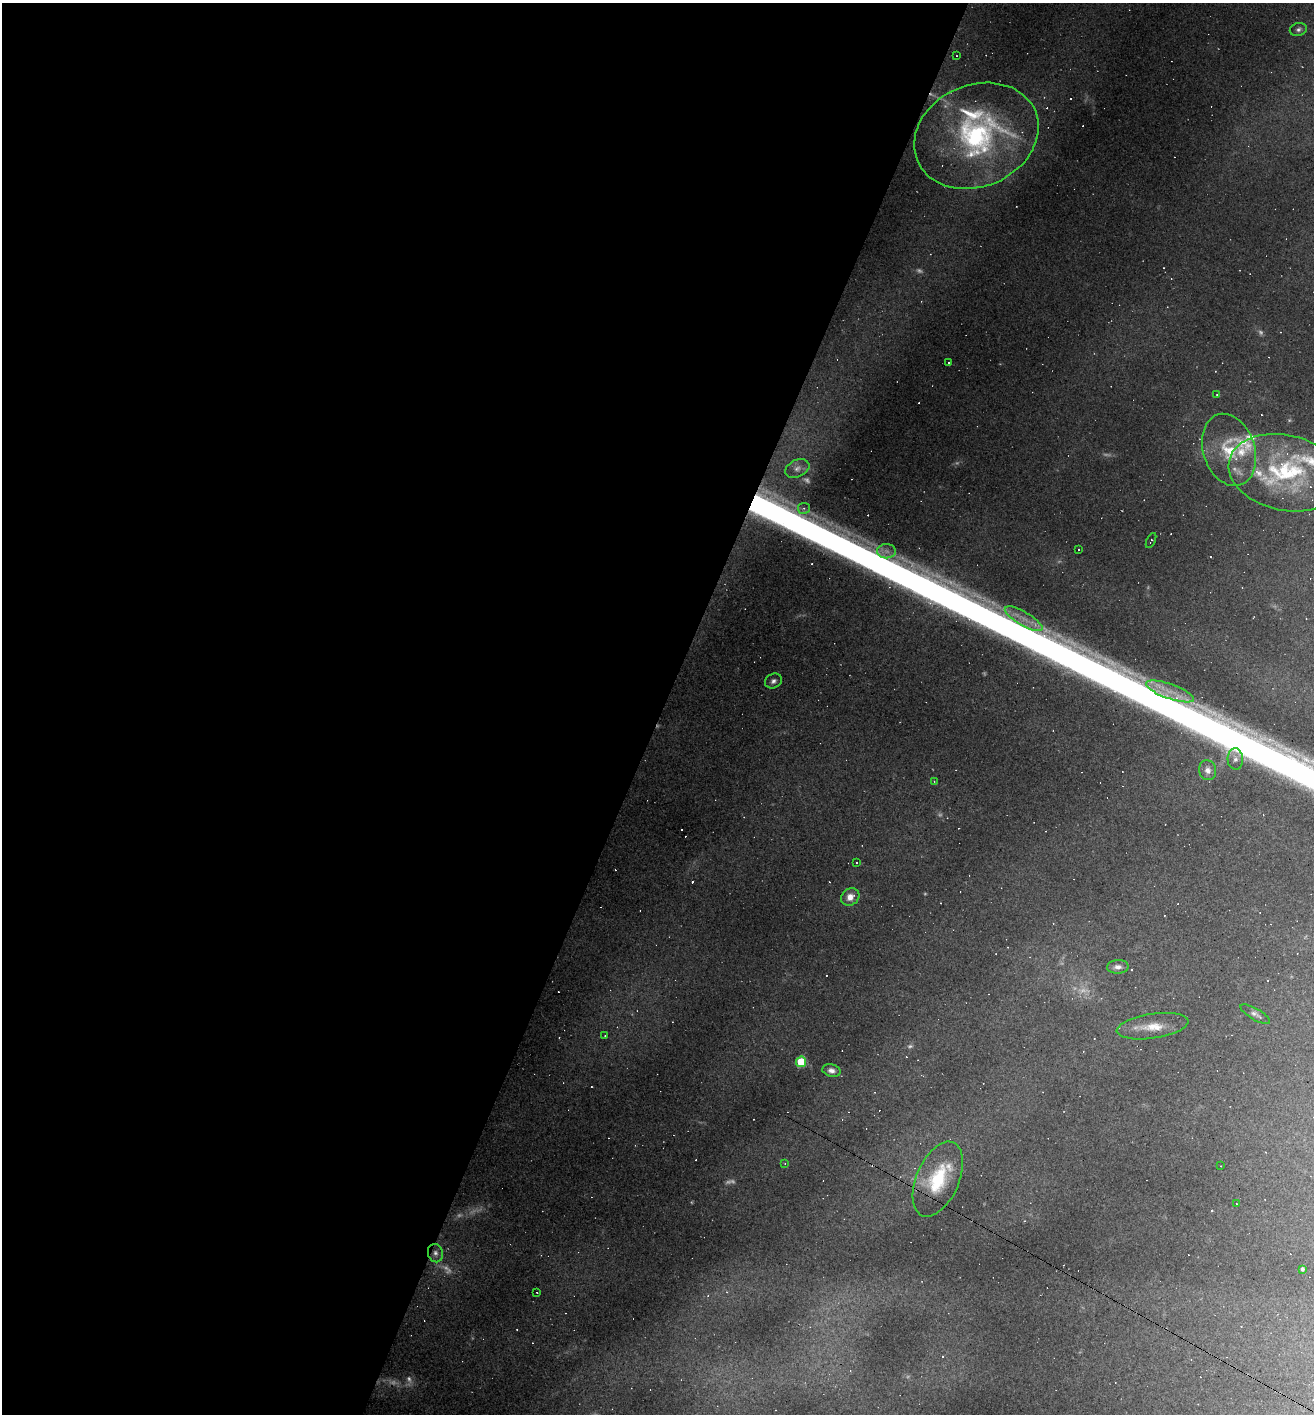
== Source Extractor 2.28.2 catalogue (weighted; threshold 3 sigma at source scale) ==
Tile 5 of 4 x 4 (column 1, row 2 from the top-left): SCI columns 274-1585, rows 2827-4238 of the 5661 x 5651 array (HDU 1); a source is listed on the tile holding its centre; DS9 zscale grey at full resolution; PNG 1316 x 1416 px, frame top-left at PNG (2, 3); each listed source drawn as its Kron ellipse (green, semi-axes under 4 px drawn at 4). Shown black and unused: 50% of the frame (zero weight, under 3 of 4 exposures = <1% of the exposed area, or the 3 px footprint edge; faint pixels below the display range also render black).
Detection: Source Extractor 2.28.2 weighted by HDU 2 'WHT'; one run over the whole footprint, this tile lists its part. Background 0.133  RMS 0.0097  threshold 0.0436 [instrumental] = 3 sigma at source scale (4.5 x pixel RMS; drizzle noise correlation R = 1.50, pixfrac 1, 0.05/0.05 arcsec/px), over >= 5 px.
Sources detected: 100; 18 too faint to see at this stretch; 41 cosmic-ray / hot-pixel residue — neither listed nor drawn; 8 inside a brighter listed object's ellipse — not listed separately; the other 33 listed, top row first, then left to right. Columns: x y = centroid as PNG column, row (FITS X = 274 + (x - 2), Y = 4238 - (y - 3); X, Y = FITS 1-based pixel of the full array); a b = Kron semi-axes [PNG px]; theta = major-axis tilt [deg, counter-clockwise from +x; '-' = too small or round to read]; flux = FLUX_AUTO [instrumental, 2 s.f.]
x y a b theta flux
1298 29 9 6 15 3
957 56 2 2 - 0.67
976 136 64 51 23 200
949 362 3 3 - 1.4
1217 395 3 2 - 0.71
1229 450 37 25 -72 54
797 468 13 8 25 5.9
1285 473 57 37 -13 130
804 508 6 5 - 2.1
1151 541 8 2 64 1
1078 549 3 3 - 4.4
887 551 9 7 -2 5.5
1024 619 21 7 -30 13
773 681 9 7 29 3.6
1170 691 25 7 -19 16
1235 759 10 7 -88 4.6
1208 770 10 8 -75 5.9
934 781 2 2 - 0.52
857 862 3 3 - 1.2
850 897 10 8 37 8.4
1118 967 11 7 3 4.9
1255 1014 17 5 -31 4
1153 1026 36 12 8 20
605 1036 3 3 - 1.3
801 1062 5 5 - 44
831 1070 9 6 -15 4.7
785 1164 3 2 - 0.73
1221 1166 2 2 - 0.49
938 1179 40 21 67 59
1237 1204 3 2 - 0.83
435 1253 9 7 -76 4.4
1302 1269 4 3 - 2.3
537 1292 3 2 - 0.65
Overlapping masked pixels (flux is a lower limit): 1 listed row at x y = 938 1179
Unlisted compact peaks at least as high as the median listed source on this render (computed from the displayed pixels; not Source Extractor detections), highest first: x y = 1115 691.